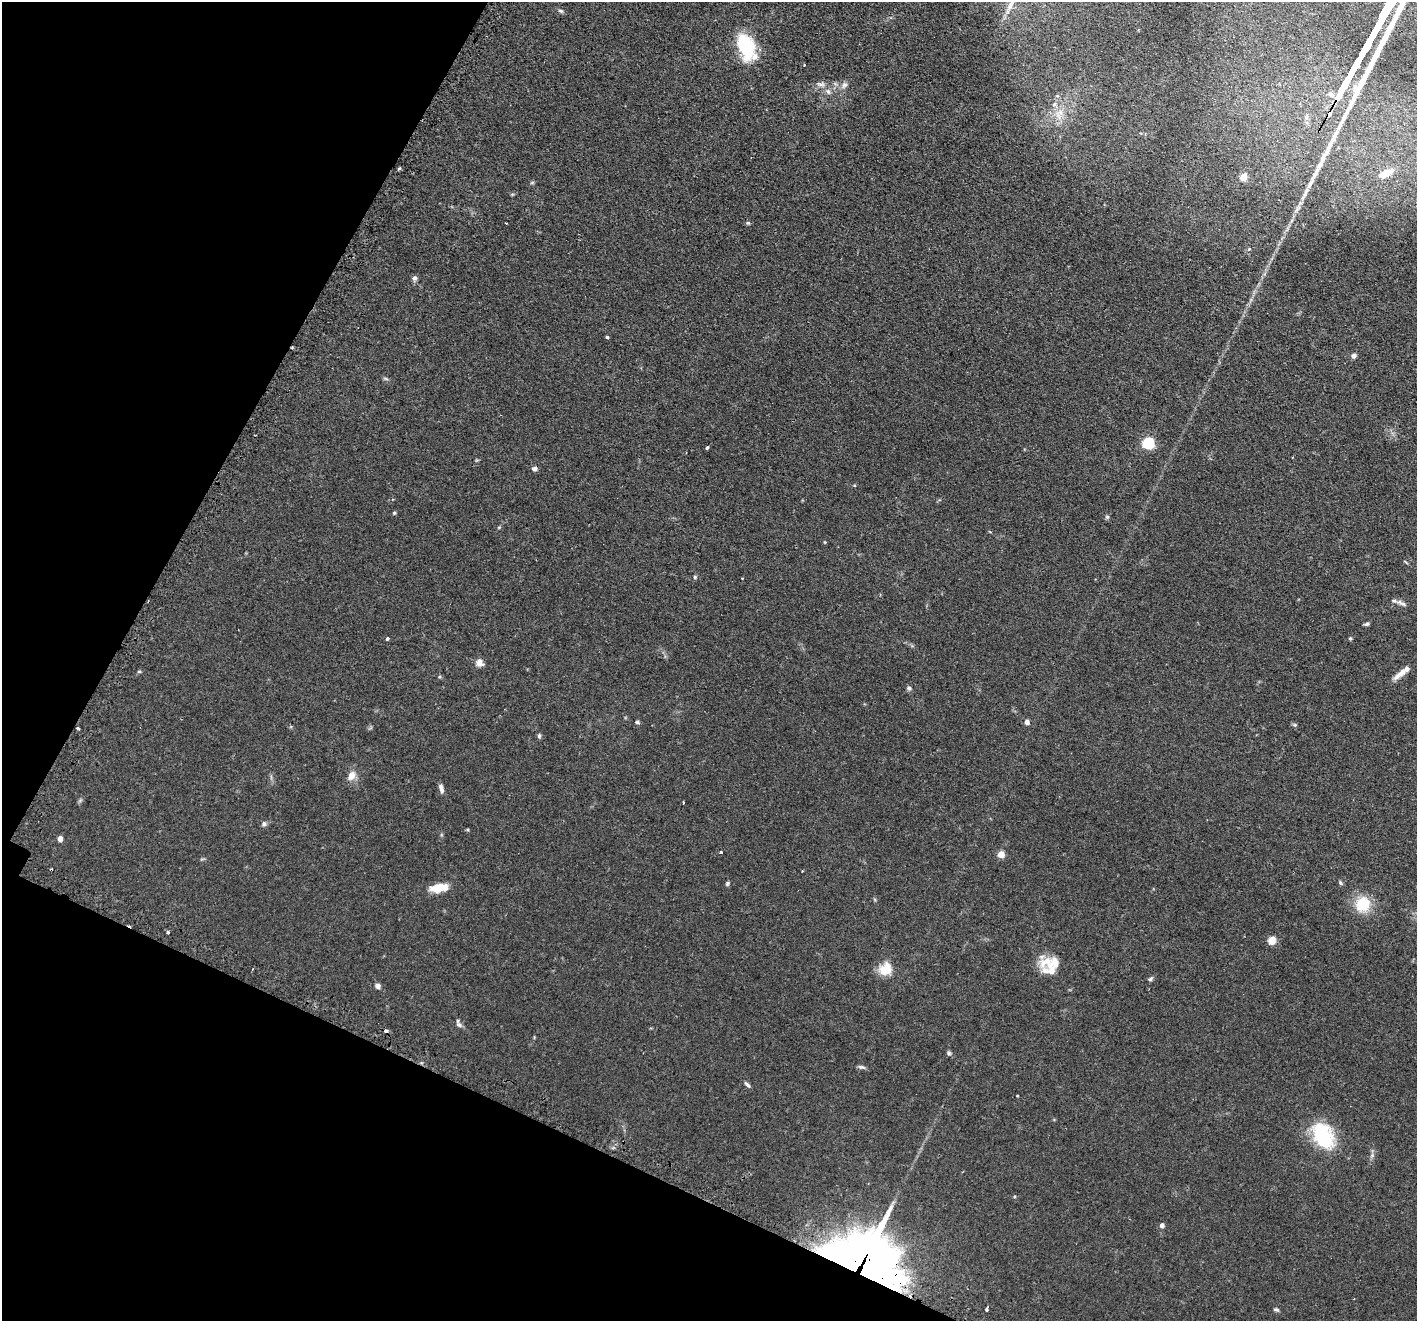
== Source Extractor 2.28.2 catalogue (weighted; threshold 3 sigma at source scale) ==
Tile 9 of 4 x 4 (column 1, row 3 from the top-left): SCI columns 44-1458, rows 1493-2811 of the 5744 x 5759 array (HDU 1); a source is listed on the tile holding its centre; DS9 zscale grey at full resolution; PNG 1419 x 1323 px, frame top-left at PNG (2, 2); no overlay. Shown black and unused: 23% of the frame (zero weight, under 2 of 3 exposures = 4% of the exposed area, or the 3 px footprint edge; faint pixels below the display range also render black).
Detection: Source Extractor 2.28.2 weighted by HDU 2 'WHT'; one run over the whole footprint, this tile lists its part. Background 0.0769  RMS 0.0066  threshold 0.0296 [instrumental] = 3 sigma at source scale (4.5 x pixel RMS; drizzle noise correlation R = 1.50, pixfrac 1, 0.05/0.05 arcsec/px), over >= 5 px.
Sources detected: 73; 2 inside a brighter object's white glare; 4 cosmic-ray / hot-pixel residue — not listed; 5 inside a brighter listed object's ellipse — not listed separately; the other 62 listed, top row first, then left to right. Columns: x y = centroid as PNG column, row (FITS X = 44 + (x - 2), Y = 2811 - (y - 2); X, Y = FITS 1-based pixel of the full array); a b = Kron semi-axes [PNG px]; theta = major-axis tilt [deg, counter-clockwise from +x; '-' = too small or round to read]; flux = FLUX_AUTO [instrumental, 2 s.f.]
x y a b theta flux
561 11 8 5 -26 1.1
746 47 31 17 -68 34
844 85 9 7 59 2.3
828 92 8 5 -62 1.8
1329 114 4 3 - 44
1058 115 14 6 -62 4.9
399 168 3 2 - 1.3
1386 173 19 8 26 7.5
1243 177 5 5 - 15
532 183 6 4 19 0.7
748 223 6 5 - 0.91
1249 249 4 3 - 1.3
414 278 7 6 - 1.7
607 337 3 3 - 1.3
1353 356 5 5 - 2.4
386 379 6 4 -19 0.86
1148 443 6 5 - 68
707 448 3 3 - 1.3
534 469 6 5 - 1.7
394 513 4 4 - 0.85
695 577 5 4 - 0.82
742 578 3 2 - 0.44
1401 603 15 5 -26 1.9
1367 624 6 4 29 1.2
1350 638 4 4 - 0.67
387 639 4 3 - 2.8
479 662 9 8 - 3.8
139 671 5 3 - 0.66
1400 674 21 6 40 5.4
909 688 6 6 - 1.3
637 722 5 4 - 1.1
1027 722 5 5 - 3.3
1295 725 6 5 - 0.86
78 728 3 3 - 1.3
539 736 6 4 76 1.1
351 775 12 8 67 4.9
441 788 11 5 -78 2.4
683 803 3 2 - 0.5
264 824 7 6 - 1.5
60 839 4 4 - 4.6
721 852 4 3 - 0.63
1001 854 4 4 - 11
727 883 6 4 70 0.97
1340 883 6 4 -69 0.87
439 888 21 9 8 10
1363 904 16 14 56 18
168 932 3 3 - 1.1
1272 940 9 8 - 4.9
1054 964 21 17 30 9.3
886 969 14 12 49 11
1150 979 5 5 - 1.1
377 986 6 5 - 2.6
459 1025 11 6 -45 1.8
949 1053 6 5 - 1.2
862 1067 10 5 -17 1.4
747 1084 9 4 -44 1.4
1017 1096 3 2 - 0.36
1323 1136 31 20 -61 37
1162 1225 5 4 - 2.5
867 1271 56 49 -87 580
987 1309 5 3 - 1.9
1276 1309 7 4 -12 1
Overlapping masked pixels (flux is a lower limit): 3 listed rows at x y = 1329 114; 78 728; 867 1271